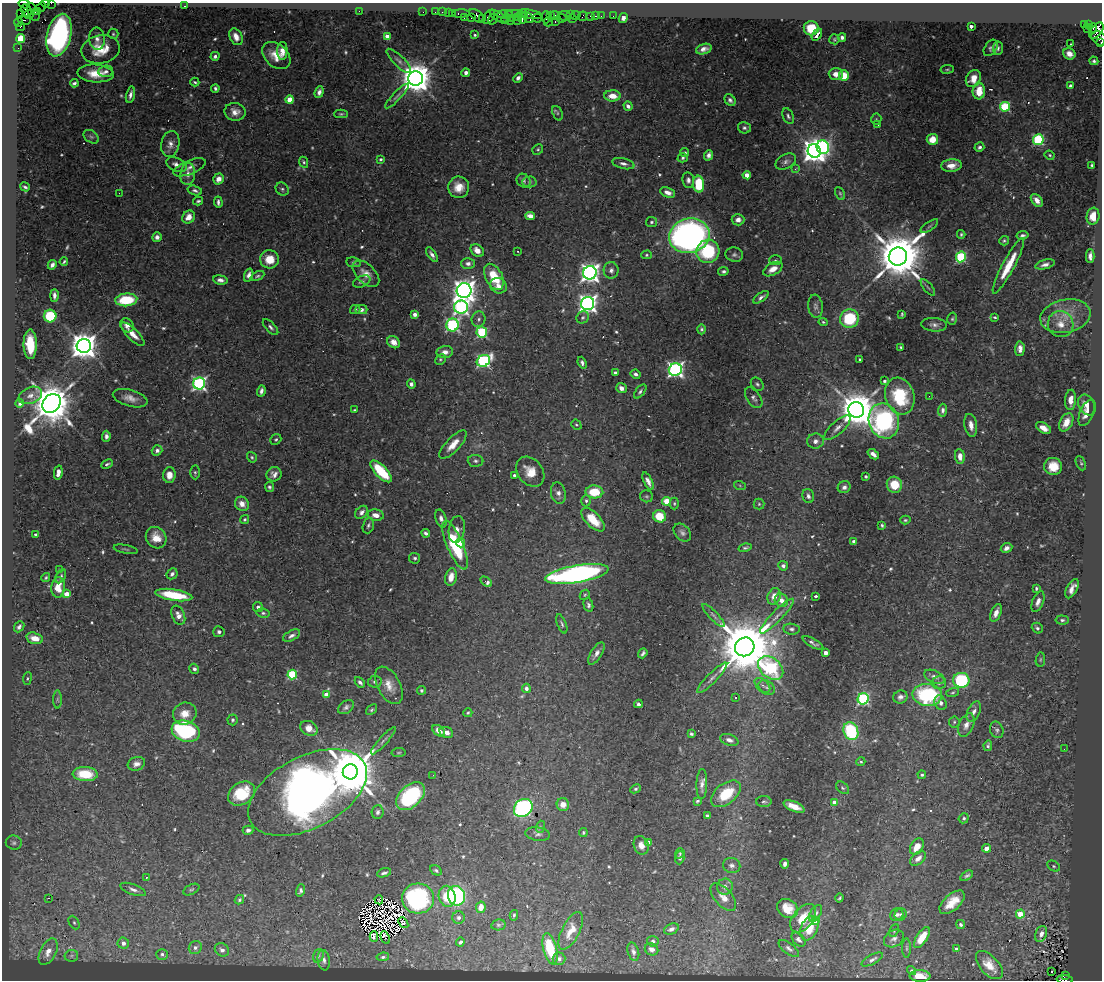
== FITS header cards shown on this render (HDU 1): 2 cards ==
NAXIS1  =                 1100
NAXIS2  =                  978

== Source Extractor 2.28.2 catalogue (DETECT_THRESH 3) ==
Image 1100 x 978 px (HDU 1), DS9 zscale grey, 1 PNG px = 1 image px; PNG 1104 x 982 px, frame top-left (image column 1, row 978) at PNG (2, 3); each listed source drawn as its Kron ellipse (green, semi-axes under 4 px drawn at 4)
Background 0.415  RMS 0.014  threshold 0.0425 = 3 sigma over >= 5 px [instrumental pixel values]
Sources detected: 636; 14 with non-positive FLUX_AUTO (blend fragments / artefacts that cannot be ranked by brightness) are neither listed nor drawn; of the other 622, the 500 brightest by FLUX_AUTO listed and drawn (122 fainter detections omitted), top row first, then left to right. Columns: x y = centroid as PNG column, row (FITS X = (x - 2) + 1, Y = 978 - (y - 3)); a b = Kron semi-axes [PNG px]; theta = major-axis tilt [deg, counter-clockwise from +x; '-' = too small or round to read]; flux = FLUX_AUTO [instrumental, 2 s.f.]
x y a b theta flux
46 3 4 2 - 20
51 3 2 2 - 7.8
24 4 6 2 -14 74
185 6 3 2 - 4.8
41 7 5 2 - 24
26 11 6 5 - 380
38 11 4 3 - 24
359 11 2 2 - 79
33 12 9 5 -65 100
423 12 2 2 - 8.9
435 12 2 2 - 13
442 12 2 2 - 14
448 13 2 2 - 16
452 13 3 2 - 32
461 13 9 3 1 67
21 14 3 2 - 18
29 14 5 3 - 300
505 14 8 3 1 45
513 14 8 2 2 120
524 14 3 2 - 21
530 14 13 3 -10 80
550 15 3 2 - 28
555 15 4 3 - 28
571 15 3 2 - 29
576 15 5 3 - 43
477 16 9 5 -40 140
565 16 6 4 -17 93
582 16 5 2 - 14
590 16 3 3 - 36
595 16 3 2 - 13
601 16 2 2 - 11
613 16 2 2 - 4.4
489 17 8 5 53 51
499 17 11 3 -33 160
518 17 4 3 - 75
528 17 7 3 -50 69
546 17 6 3 -89 48
464 18 4 3 - 21
471 18 4 3 - 58
482 18 3 2 - 33
506 18 5 4 - 15
512 18 2 2 - 23
522 18 6 3 -74 65
537 18 5 2 - 13
561 18 5 3 - 53
623 18 5 4 - 3.4
493 19 6 2 58 4.3
572 19 2 2 - 150
24 20 6 4 -12 340
517 20 4 3 - 92
510 21 2 2 - 19
18 22 5 3 - 35
548 22 4 2 - 44
555 22 3 2 - 66
1088 24 4 3 - 12
1084 25 4 3 - 85
971 26 3 3 - 4.5
20 27 4 2 - 29
811 28 7 7 - 30
1093 28 5 3 - 100
1087 29 4 2 - 7.3
1096 30 9 5 54 680
113 34 5 5 - 1.4
59 35 22 12 76 270
475 35 3 3 - 1.6
817 35 7 3 55 5.4
236 37 9 6 -64 9.1
387 37 4 4 - 15
842 37 4 4 - 2.7
1099 38 8 6 -41 79
21 39 4 4 - 50
97 39 11 8 -85 5.6
834 39 5 5 - 1.3
1101 43 3 2 - 19
1071 44 4 2 - 2.3
18 48 2 2 - 8.8
991 48 9 6 55 2.3
998 48 7 5 83 2.5
101 49 19 14 10 24
704 49 8 5 18 5.2
282 51 9 5 87 7.5
1069 54 6 5 - 7.1
215 56 4 4 - 2.7
276 56 16 11 -42 16
399 61 16 5 -44 4.4
1094 61 4 4 - 2.1
947 69 7 3 8 1.3
106 71 7 6 - 3.7
96 73 18 9 -3 18
466 73 4 4 - 4.3
836 74 7 6 - 8.1
844 76 5 5 - 21
416 78 7 7 - 2100
518 78 5 4 - 3.7
973 79 9 7 59 12
195 82 4 3 - 1.6
74 83 4 3 - 2.4
1070 86 3 3 - 2
215 88 4 3 - 2.1
979 91 8 6 87 19
319 92 6 4 69 3.6
130 95 8 4 76 3.8
397 96 16 4 46 3.3
612 96 8 5 -2 13
290 100 4 4 - 24
730 100 6 5 - 2.9
628 106 5 4 - 3.7
1005 107 5 5 - 69
235 112 10 9 - 8.5
557 113 7 5 -68 1.5
341 114 7 4 1 1.6
788 116 8 5 -66 2.5
876 119 5 5 - 1.3
878 125 3 2 - 1.7
744 128 6 5 - 2.3
91 137 8 5 -37 2.2
932 139 6 5 - 14
1038 140 5 5 - 96
170 144 13 9 79 6.8
823 147 7 6 - 160
979 147 5 4 - 2.6
538 149 5 5 - 1.4
814 151 7 6 - 1200
685 153 4 4 - 1.7
709 155 5 4 - 3.7
1050 155 5 3 - 1.3
683 158 5 4 - 1.7
381 159 4 3 - 1.6
304 162 6 4 -64 1.7
786 162 11 7 28 3.8
623 164 11 5 -13 4
176 165 10 6 -25 5.6
951 165 10 6 5 8.8
1092 165 3 3 - 1.4
190 167 17 7 22 6.2
795 169 3 2 - 2.3
188 174 11 7 83 6.5
747 175 4 4 - 17
218 179 5 5 - 5.9
688 180 8 6 -81 3.8
524 181 7 6 - 2.5
529 182 7 5 2 2
699 184 8 5 -85 40
25 187 5 3 - 2
459 187 11 10 - 14
282 189 7 6 - 2.1
195 190 7 4 -16 2.4
668 192 8 5 -19 6
119 193 2 2 - 21
840 193 7 4 -63 1.5
1037 200 7 5 -49 8.1
198 201 5 3 - 1.7
218 202 5 3 - 2.8
530 216 5 4 - 14
1093 216 8 6 82 11
189 217 7 6 - 8.8
738 220 6 5 - 5.8
651 222 6 5 - 2.2
929 226 10 2 35 1.4
961 234 4 3 - 1.5
1023 235 6 4 10 2.2
689 236 20 17 13 560
157 237 5 4 - 3.3
1004 241 5 4 - 1.6
477 250 7 5 -41 8.2
518 251 3 2 - 1.9
708 251 12 11 - 59
432 254 8 4 -56 3.7
646 255 5 4 - 1.4
734 255 9 7 -11 2.8
1090 256 7 4 90 4.2
898 257 9 9 - 6100
961 257 5 5 - 91
269 259 9 9 - 16
775 260 6 5 - 1.6
64 262 4 2 - 1.5
353 262 7 5 -7 1.9
468 264 7 5 -1 3.7
1045 264 10 4 15 4.3
52 265 5 4 - 3.5
1008 266 31 6 62 27
773 269 10 6 29 8.5
611 270 8 7 - 4.1
723 271 5 4 - 2.2
590 273 7 6 - 600
366 274 16 9 -44 9.8
249 275 7 4 71 4.4
257 276 7 4 25 1.8
494 277 14 8 -62 34
220 280 7 4 -8 4.2
362 282 9 5 23 2.9
498 286 9 7 -24 7.3
928 287 10 3 -50 1.8
464 291 7 7 - 960
54 295 6 3 -90 3.5
761 297 9 4 35 3.2
126 300 11 6 5 42
588 303 6 6 - 530
815 306 12 7 -83 3.8
461 307 7 6 - 280
355 309 5 4 - 1.6
361 310 6 4 0 3.6
415 314 4 4 - 4
902 314 4 3 - 1.3
50 316 6 6 - 50
1065 316 25 16 11 25
583 317 6 5 - 2.1
995 317 4 3 - 1.5
849 318 9 9 - 56
479 319 8 7 - 3.5
952 319 6 4 75 1.7
823 322 4 4 - 1.4
1061 324 13 12 - 12
127 325 7 6 - 5.6
453 325 6 6 - 190
934 325 13 7 -5 4.5
270 327 10 4 -47 2.8
702 329 5 4 - 1.7
482 332 5 5 - 93
133 334 15 5 -45 11
394 342 7 5 -38 8
30 344 15 6 -89 33
84 346 7 7 - 1500
901 347 3 2 - 1.4
1020 349 7 5 86 5.3
445 352 8 6 7 6
440 359 6 5 - 1.5
860 359 3 3 - 1.8
483 361 7 5 29 170
582 363 6 4 -68 2.6
675 370 7 6 - 360
615 373 3 3 - 2.2
636 374 5 4 - 3.1
885 381 4 4 - 2.3
199 383 6 6 - 260
411 384 5 4 - 3
757 384 7 5 -47 2.2
621 388 5 4 - 5.3
261 391 6 3 72 3.1
640 391 8 4 52 2.5
30 395 12 8 23 6.4
900 396 18 14 -73 58
929 396 2 2 - 2.1
130 398 18 8 -15 8.7
754 398 12 7 -55 3.7
1071 400 10 5 85 9.3
20 403 4 4 - 3.7
51 403 10 8 49 4200
1087 405 11 8 -59 8.7
354 410 3 3 - 1.3
856 410 8 7 - 3100
943 410 6 4 88 3.4
1087 413 14 6 68 8.5
884 421 18 15 -70 190
1066 422 10 6 61 11
576 425 5 4 - 1.3
971 425 11 6 -80 7.6
838 428 17 6 43 6.3
1043 428 8 5 -30 8.4
106 436 5 4 - 3.1
276 439 6 5 - 1.6
815 441 8 7 - 4.9
453 445 18 7 47 13
157 450 5 5 - 3.2
873 454 6 4 -40 5.3
960 456 7 5 -83 7.9
252 457 5 4 - 1.7
475 461 8 6 -2 2.5
1081 463 7 4 -67 1.5
107 464 6 3 25 2
1053 466 9 8 - 17
381 471 14 6 -46 44
195 472 7 4 -89 1.8
530 472 16 12 -52 17
58 473 7 4 78 5.4
274 474 7 7 - 5.1
169 475 8 6 87 8.8
514 475 3 3 - 1.9
866 476 3 3 - 1.5
648 481 9 4 -65 4.9
894 485 8 7 - 23
740 486 6 4 -21 1.4
269 487 5 4 - 1.9
844 487 6 6 - 3.5
594 492 9 6 -2 31
558 493 11 7 -77 5.2
647 496 7 6 - 1.8
808 496 7 5 -73 3.5
586 501 6 4 -88 2.1
666 501 4 4 - 39
674 503 6 4 89 1.4
242 504 7 6 - 7.9
759 504 5 5 - 1.5
362 512 7 5 50 4.3
376 515 8 5 -12 7.8
660 516 6 6 - 24
245 519 5 4 - 1.5
441 519 9 5 -73 4.8
593 520 15 7 -45 24
905 520 5 4 - 1.4
882 525 4 3 - 1.7
368 526 8 5 73 2.3
457 529 14 8 81 6.6
426 533 4 3 - 2.8
682 533 10 7 -45 3.8
35 535 3 3 - 1.7
156 538 11 9 -54 12
854 541 4 3 - 2.2
460 543 5 4 - 19
455 545 26 8 -67 68
745 548 6 3 15 1.7
1007 548 6 4 26 4.3
126 549 12 2 -11 1.3
415 558 5 5 - 2.1
783 566 5 4 - 3.3
60 570 3 3 - 1.3
172 574 6 5 - 3.3
577 574 32 8 10 370
61 576 7 4 62 2.3
46 577 4 3 - 1.3
451 577 9 5 78 8.6
486 582 6 4 -35 5.5
58 587 10 7 84 13
1036 588 3 3 - 1.7
1072 589 10 5 63 7.2
67 594 4 4 - 16
174 595 18 5 -9 45
585 595 5 4 - 1.4
774 596 8 6 70 11
816 596 3 3 - 1.6
781 600 7 6 - 7.4
1038 602 11 5 69 5.5
588 605 7 4 -76 2.8
258 607 5 5 - 3
263 613 6 4 -10 2.1
996 613 9 5 67 7.7
178 615 10 6 -68 7
713 615 15 4 -45 3.5
777 616 23 5 46 7.3
1062 620 7 4 -5 2.2
562 624 10 4 -69 2.2
19 627 6 4 49 3
1037 628 6 5 - 2.2
791 629 8 5 -8 2.6
219 632 6 5 - 2.7
291 636 9 5 28 3.6
35 638 8 5 -14 10
813 643 12 3 -28 2.8
745 647 10 9 - 9000
596 653 13 5 58 5.2
643 653 5 3 - 2.1
825 653 4 4 - 7.4
1040 660 7 4 83 1.6
771 668 14 10 -38 170
194 669 5 4 - 2.6
292 675 5 5 - 70
934 677 11 6 -24 5.2
712 678 21 5 45 5.8
27 679 6 4 83 1.4
961 680 8 7 - 89
360 682 6 4 -48 2.8
375 682 7 5 10 3.4
939 683 7 6 - 3.4
389 685 20 11 -62 13
762 685 9 5 -42 3.6
767 687 9 6 -34 3.8
526 688 4 4 - 3.8
422 690 4 4 - 1.9
953 692 6 4 18 1.5
326 695 4 4 - 12
927 695 15 11 -4 99
736 697 3 3 - 1.4
900 697 7 6 - 3.9
57 699 9 4 -90 2
863 699 5 5 - 140
941 703 8 6 -61 3.6
638 704 4 3 - 2.8
346 707 9 6 36 3.1
372 710 6 4 40 1.6
974 712 11 6 64 4.4
468 713 4 4 - 1.4
185 714 12 11 - 12
232 720 5 5 - 1.9
954 722 5 5 - 1.5
966 725 12 7 66 6.4
309 728 9 7 -30 9.1
997 730 8 6 -68 2.9
186 731 14 10 -18 130
439 731 7 5 -38 8
851 731 9 7 -66 79
446 732 7 5 -22 5.4
691 734 4 3 - 1.7
729 740 9 5 -19 4.7
383 741 18 4 48 3.4
988 746 5 3 - 2
1064 749 2 2 - 2.7
398 753 7 4 6 1.3
861 762 4 4 - 1.3
136 764 9 6 20 5
350 772 7 7 - 6800
85 774 12 7 -4 35
433 775 2 2 - 3.2
922 775 4 3 - 1.7
702 784 15 5 89 5.2
842 788 7 5 -40 2
636 789 6 4 26 1.8
307 793 64 36 27 870
242 794 14 10 34 38
726 794 17 10 37 33
410 796 17 10 43 110
697 801 4 3 - 1.7
764 802 8 5 1 1.9
834 802 4 4 - 8.9
563 805 6 6 - 9.2
794 806 11 5 -22 11
523 808 10 8 40 200
378 812 7 6 - 2.7
707 816 3 3 - 1.7
964 818 5 5 - 2.1
540 827 6 4 72 1.4
248 830 5 4 - 3.7
583 833 4 3 - 1.5
538 834 12 6 -8 3.7
14 843 8 7 - 2.8
649 843 4 4 - 9.5
641 845 9 7 -69 7.2
917 847 9 6 57 14
987 848 4 4 - 16
680 853 5 4 - 1.6
680 858 6 4 87 2.8
918 859 9 5 39 7.1
785 864 4 4 - 3.7
732 865 9 7 -20 3.9
1054 866 7 5 -28 2.1
436 870 6 4 -28 2
384 873 7 3 16 2.2
967 876 7 4 33 2.2
146 878 3 3 - 2.4
725 887 8 8 - 4.5
133 889 13 5 -20 4.2
191 890 8 5 27 1.7
300 890 6 4 73 2.6
447 896 11 8 -78 28
456 896 10 8 -72 120
723 897 16 8 -49 8.9
49 898 3 2 - 19
418 898 16 15 - 140
839 898 4 3 - 1.4
239 900 5 4 - 1.6
379 900 5 3 - 2.3
952 902 15 8 42 16
481 907 6 5 - 12
788 908 11 9 -34 14
816 913 9 5 60 3.3
901 914 6 5 - 2.5
1020 914 4 4 - 24
514 915 5 3 - 1.5
897 915 7 6 - 3.7
459 918 6 6 - 2.9
803 918 16 10 51 19
815 920 4 4 - 13
74 923 7 5 -63 2.1
403 923 6 4 -51 1.7
961 924 5 4 - 2.5
498 925 7 5 12 2
809 928 13 8 66 21
671 929 8 5 24 4.1
894 930 7 4 64 1.4
571 931 21 9 63 14
1041 934 8 5 70 7.6
374 936 5 4 - 2.1
922 937 12 5 57 20
385 938 6 2 -62 2.2
894 938 10 8 32 4.8
798 939 8 5 -45 3.2
653 941 6 5 - 3.1
460 942 4 3 - 2.1
123 943 6 5 - 5.2
195 947 7 6 - 3.4
789 948 12 5 -37 3.2
907 948 10 4 -90 1.8
550 949 16 7 -76 36
651 949 7 6 - 4.8
956 949 3 3 - 4
222 950 8 6 -36 4.3
48 952 14 8 63 11
633 952 9 5 -73 3.9
162 954 6 5 - 2.8
71 956 7 6 - 2.1
318 956 7 5 73 2.1
383 957 6 4 8 1.9
559 959 6 6 - 2.8
324 960 10 6 -82 3.7
872 960 11 4 29 3.1
989 965 17 9 -47 13
912 971 5 4 - 1.7
1051 972 3 2 - 2
1065 975 4 3 - 69
920 976 10 6 -3 13
1065 980 8 4 -5 280
At the frame edge (FLAGS 8, measured only in part): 6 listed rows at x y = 46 3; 51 3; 24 4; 1099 38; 1101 43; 1065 980
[122 fainter detections neither listed nor drawn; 14 non-positive-flux detections neither listed nor drawn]